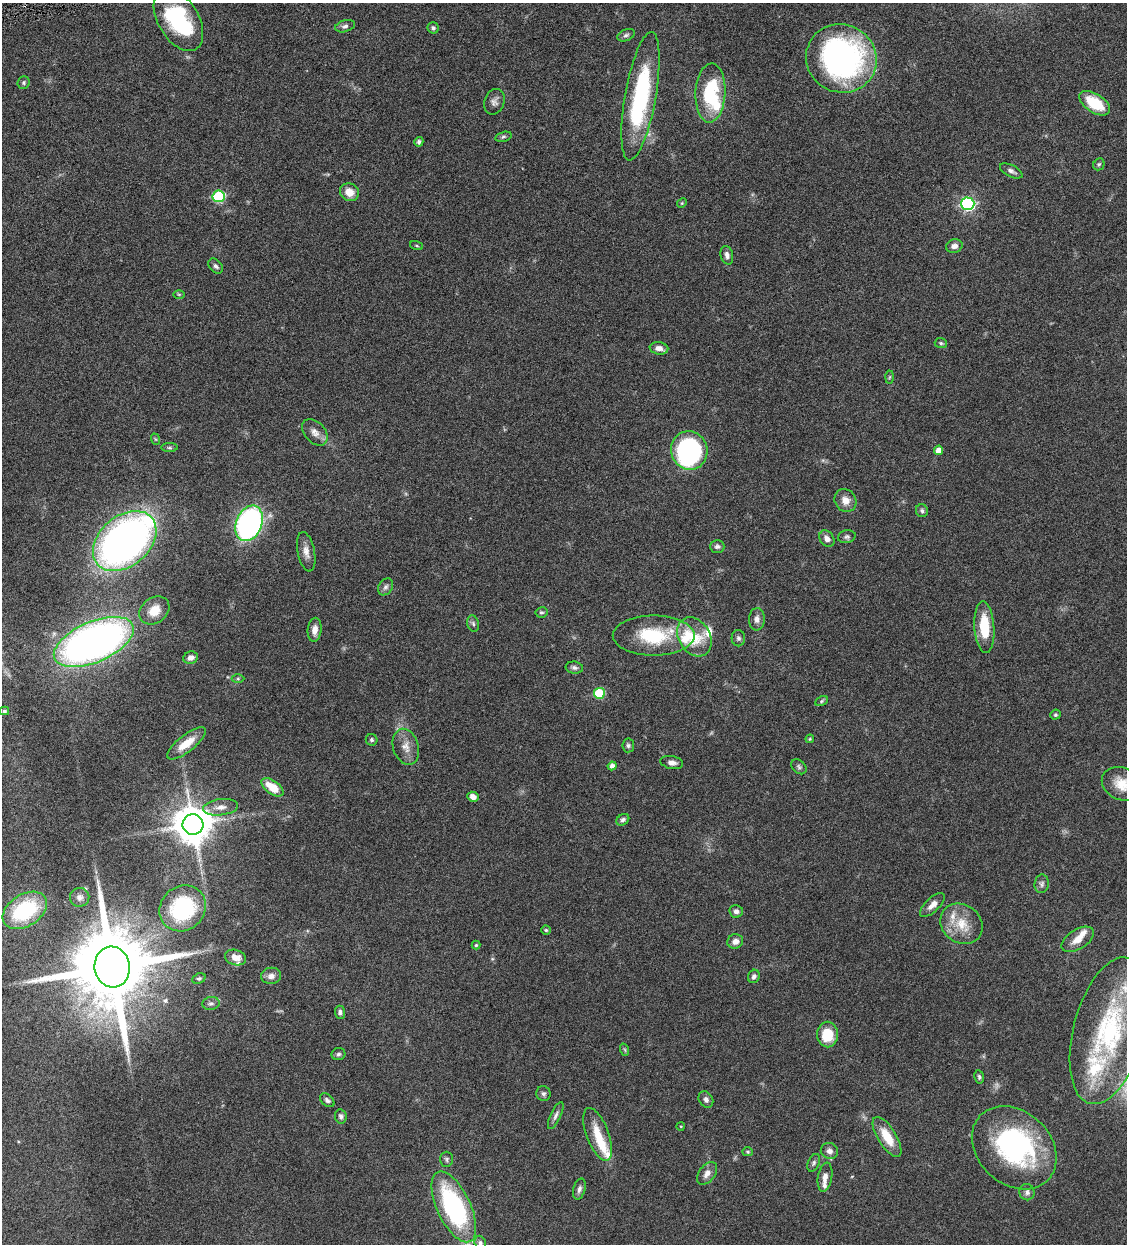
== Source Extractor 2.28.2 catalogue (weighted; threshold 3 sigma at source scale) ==
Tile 11 of 4 x 4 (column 3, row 3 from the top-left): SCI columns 2514-3638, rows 1245-2486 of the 4911 x 4972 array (HDU 1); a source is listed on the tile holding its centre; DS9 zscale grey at full resolution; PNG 1129 x 1246 px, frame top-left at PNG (2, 3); each listed source drawn as its Kron ellipse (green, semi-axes under 4 px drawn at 4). Shown black and unused: <1% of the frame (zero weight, under 4 of 8 exposures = <1% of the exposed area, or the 3 px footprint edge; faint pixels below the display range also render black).
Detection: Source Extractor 2.28.2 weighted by HDU 2 'WHT'; one run over the whole footprint, this tile lists its part. Background 0.0441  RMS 0.0037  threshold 0.0152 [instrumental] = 3 sigma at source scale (4.09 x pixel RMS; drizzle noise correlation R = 1.36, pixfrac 0.8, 0.05/0.05 arcsec/px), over >= 5 px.
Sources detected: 130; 4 inside a brighter object's white glare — neither listed nor drawn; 13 inside a brighter listed object's ellipse — not listed separately; the other 113 listed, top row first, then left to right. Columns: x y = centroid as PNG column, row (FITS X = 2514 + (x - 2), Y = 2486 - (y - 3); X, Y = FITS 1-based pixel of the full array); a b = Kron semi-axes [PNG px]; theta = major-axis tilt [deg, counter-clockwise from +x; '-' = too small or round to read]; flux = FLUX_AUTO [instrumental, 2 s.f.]
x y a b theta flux
178 20 34 20 -59 33
345 26 10 6 15 1.1
433 28 6 5 - 0.77
626 35 9 5 22 0.86
841 58 35 34 - 97
23 83 6 6 - 0.63
710 93 29 15 87 23
640 96 65 15 80 45
494 102 13 10 68 1.7
1095 103 17 9 -33 12
503 137 8 5 13 0.69
419 142 5 4 - 0.81
1099 164 6 5 - 0.56
1011 171 12 5 -27 1.3
349 192 10 8 -27 4
219 196 6 6 - 28
682 203 5 4 - 0.34
968 204 6 6 - 63
416 246 6 3 -19 0.42
954 246 8 6 15 1.7
727 255 9 6 -75 1.3
216 266 8 6 -48 1.1
179 294 6 4 -1 0.38
941 343 6 5 - 0.61
659 348 9 6 -9 2.2
889 377 6 4 88 0.46
315 432 15 10 -48 2.5
155 439 6 3 -71 0.35
169 448 8 4 0 0.58
689 450 19 18 - 56
938 450 5 4 - 2.8
845 500 12 10 -55 3
922 511 6 6 - 0.86
249 523 18 13 68 89
847 537 9 6 12 0.89
827 539 9 7 -56 1.8
125 541 36 25 41 200
717 546 7 6 - 0.97
306 552 20 8 -79 2.7
385 587 9 6 58 1.1
154 610 16 12 38 5.1
541 612 6 5 - 0.6
757 619 11 8 86 1.7
473 623 8 5 -73 0.86
984 627 26 10 -86 11
315 630 12 7 85 2.5
654 635 41 20 0 20
694 637 21 15 -59 7.5
738 638 8 7 - 0.96
94 642 43 20 23 210
191 658 7 6 - 1.9
574 668 9 6 -7 1
238 679 6 4 0 0.49
599 693 5 5 - 21
821 701 7 4 29 0.52
4 711 5 4 - 0.62
1055 715 5 5 - 0.56
810 739 4 4 - 0.4
372 740 6 5 - 0.62
186 743 23 8 38 6.3
628 745 7 6 - 0.73
406 747 18 12 -73 3.8
672 762 11 6 -11 1.6
612 766 4 4 - 1.7
799 767 9 6 -45 0.85
1122 784 21 16 -23 6.8
273 787 13 6 -36 7.1
473 797 6 5 - 1.9
221 807 17 8 7 2.8
623 820 7 5 36 0.86
193 824 10 10 - 990
1042 884 9 7 84 1.1
80 897 10 9 - 1.6
932 905 16 7 43 2.5
183 908 24 21 43 32
25 910 24 16 33 28
736 911 7 6 - 1.1
962 924 22 19 -36 8.4
546 930 5 4 - 0.47
1078 939 18 9 32 3.6
735 941 8 7 - 1.9
476 945 4 4 - 0.5
235 958 11 7 -16 2.8
112 967 20 17 -83 5900
271 976 10 8 8 2
754 976 7 5 66 1
199 978 7 5 24 0.58
211 1003 8 6 8 0.96
340 1012 6 5 - 0.88
1109 1031 75 35 75 52
828 1035 13 10 -90 8.8
625 1050 6 4 -71 0.49
338 1054 7 6 - 0.81
979 1077 7 4 -80 0.68
543 1094 7 7 - 0.98
327 1100 8 5 -41 0.95
706 1100 9 6 -58 1.2
556 1115 15 5 65 1.3
341 1116 7 6 - 0.98
681 1126 4 3 - 0.25
598 1134 28 11 -69 7.6
887 1137 23 9 -58 8
1014 1148 47 36 -43 51
829 1151 9 8 - 1.6
748 1152 5 4 - 0.46
447 1159 7 6 - 0.81
814 1163 9 5 65 0.91
707 1173 13 8 53 2.3
825 1177 15 7 80 2.3
579 1189 11 6 75 1.2
1027 1192 8 7 - 1.2
454 1207 38 16 -65 52
480 1243 7 5 -72 0.83
Isophote crosses this tile's border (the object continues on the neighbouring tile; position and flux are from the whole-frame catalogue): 2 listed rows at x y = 1122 784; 480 1243